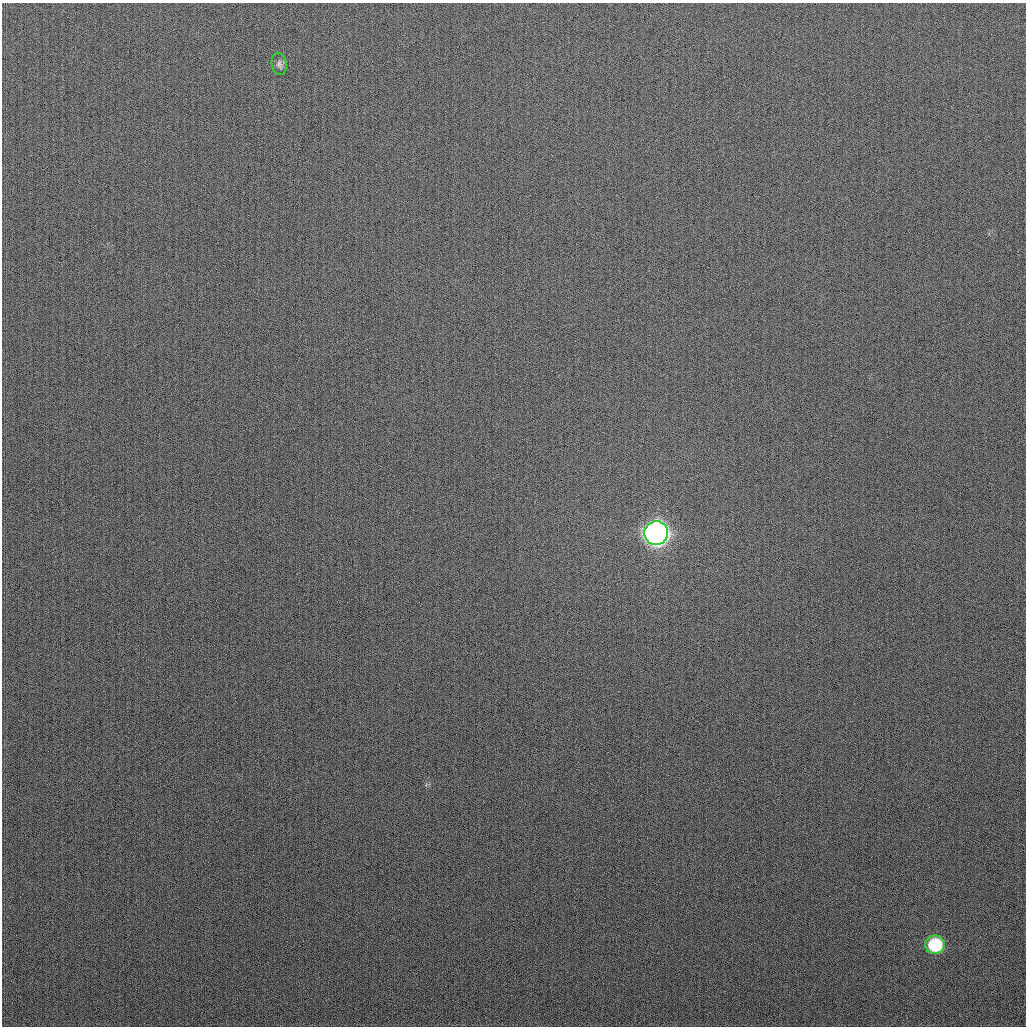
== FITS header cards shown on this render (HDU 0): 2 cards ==
NAXIS1  =                 1024
NAXIS2  =                 1024

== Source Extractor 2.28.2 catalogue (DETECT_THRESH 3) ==
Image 1024 x 1024 px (HDU 0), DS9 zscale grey, 1 PNG px = 1 image px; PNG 1028 x 1028 px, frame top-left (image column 1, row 1024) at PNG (2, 3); each listed source drawn as its Kron ellipse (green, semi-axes under 4 px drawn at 4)
Background 264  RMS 10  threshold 31.1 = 3 sigma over >= 5 px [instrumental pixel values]
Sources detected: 3; all 3 listed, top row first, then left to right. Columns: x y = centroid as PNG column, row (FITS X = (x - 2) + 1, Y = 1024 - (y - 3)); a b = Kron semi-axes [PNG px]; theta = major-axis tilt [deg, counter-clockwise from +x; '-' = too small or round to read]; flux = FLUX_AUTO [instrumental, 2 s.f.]
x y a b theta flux
279 64 11 7 -78 2300
656 533 12 12 - 690000
935 945 10 9 - 49000